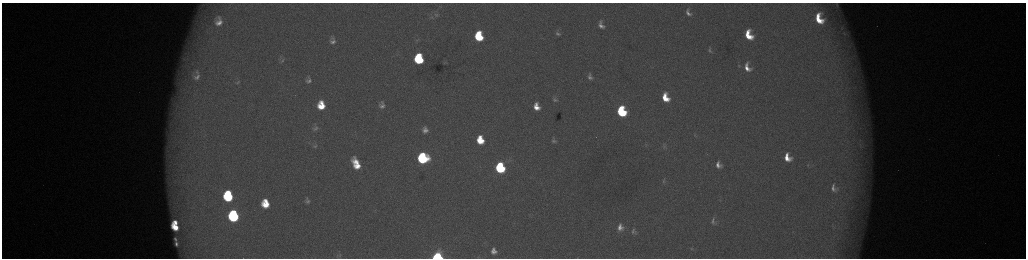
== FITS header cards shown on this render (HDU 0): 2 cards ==
NAXIS1  =                 2048 /fastest changing axis
NAXIS2  =                  512 /next to fastest changing axis

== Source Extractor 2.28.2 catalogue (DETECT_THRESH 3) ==
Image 2048 x 512 px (HDU 0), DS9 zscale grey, zoomed out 1/2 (1 PNG px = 2 x 2 image px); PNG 1028 x 260 px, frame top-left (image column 1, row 511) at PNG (2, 3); no overlay
Background 178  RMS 2.1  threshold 6.26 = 3 sigma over >= 5 px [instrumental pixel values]
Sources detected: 66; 3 cannot appear on this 1/2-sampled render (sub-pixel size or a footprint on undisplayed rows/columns) and are not listed; the other 63 listed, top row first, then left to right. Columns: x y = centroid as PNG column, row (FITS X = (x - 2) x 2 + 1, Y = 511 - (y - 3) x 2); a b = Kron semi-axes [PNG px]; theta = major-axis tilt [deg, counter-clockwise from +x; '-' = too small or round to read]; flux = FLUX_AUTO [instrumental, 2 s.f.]
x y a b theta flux
837 5 11 6 -65 2000
688 13 7 4 -60 1800
436 15 8 5 -2 1200
432 18 6 4 3 650
819 19 11 7 -66 12000
218 22 8 6 82 3700
601 25 7 4 -64 2200
844 33 5 2 - 400
558 34 4 2 - 720
749 35 10 6 -66 11000
479 36 8 6 -80 22000
417 40 7 3 10 590
332 41 6 5 - 1900
710 50 6 3 -77 710
186 59 10 4 32 1800
419 59 8 6 -81 35000
282 60 7 4 35 860
739 66 5 2 - 320
747 67 9 6 -66 4000
197 73 11 5 -51 1800
197 77 10 8 38 2500
590 77 5 4 - 1300
308 80 7 6 - 1700
238 82 7 4 40 740
665 98 9 6 -67 9700
555 100 6 4 -24 790
321 105 8 7 - 10000
382 105 10 8 -89 2600
536 107 7 5 -76 5000
621 111 8 6 -71 38000
315 128 10 8 82 2000
425 130 11 9 -83 3600
695 135 4 3 - 310
480 140 9 7 -78 12000
554 141 7 6 - 1100
315 145 11 7 81 1600
860 145 5 2 - 510
664 147 8 3 53 540
423 158 8 8 - 57000
787 158 8 6 -66 6400
356 162 16 8 -46 8000
718 165 6 5 - 2300
808 165 5 3 - 440
357 166 10 7 -9 6700
500 168 8 6 -76 50000
664 182 5 4 - 510
834 188 12 8 -71 2900
228 196 9 7 -84 35000
307 201 6 4 85 1400
265 204 8 6 -84 10000
233 216 8 7 - 59000
713 221 5 3 - 980
175 222 4 3 - 2900
175 227 7 5 -45 7800
620 227 8 6 86 3200
633 231 7 5 -84 1200
175 239 4 2 - 690
176 244 4 2 - 1100
692 247 6 2 58 280
494 251 10 8 -77 3700
339 255 9 4 70 930
437 256 6 5 - 59000
577 258 3 2 - 150
At the frame edge (FLAGS 8, measured only in part): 3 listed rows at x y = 837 5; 437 256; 577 258
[3 sub-pixel or undisplayed-footprint detections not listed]